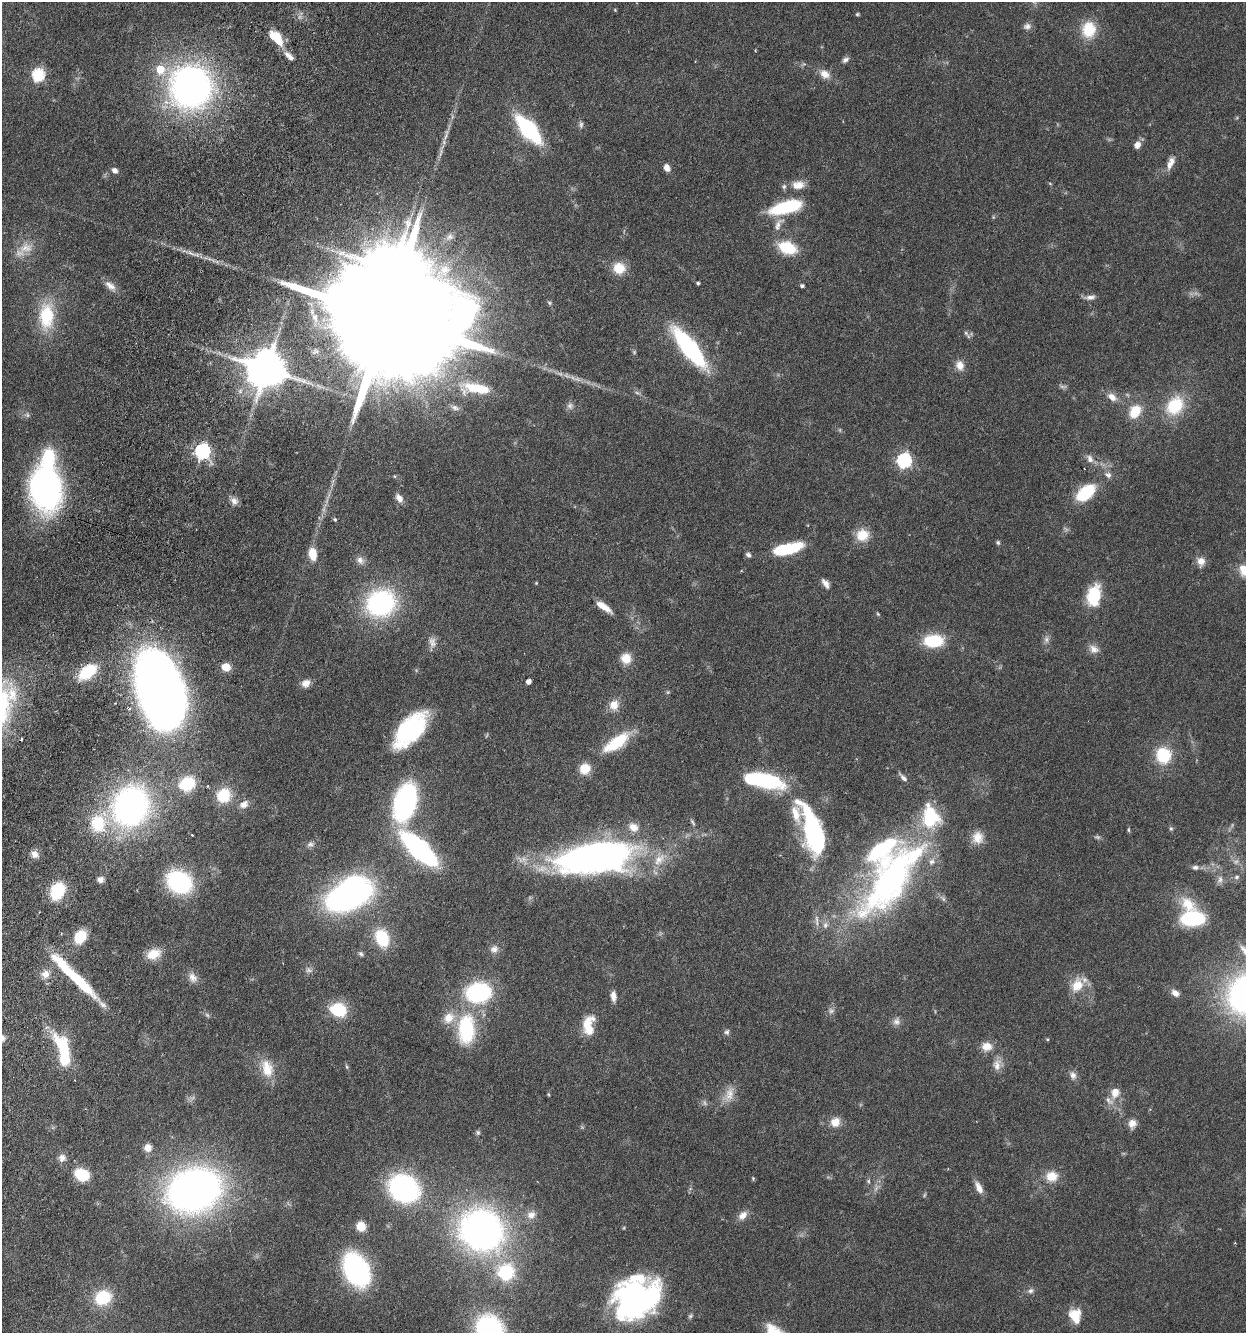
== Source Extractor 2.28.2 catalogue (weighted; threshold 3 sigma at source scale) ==
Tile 7 of 4 x 4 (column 3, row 2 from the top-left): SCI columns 2806-4049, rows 2697-4027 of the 5510 x 5381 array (HDU 1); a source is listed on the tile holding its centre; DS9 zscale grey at full resolution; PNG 1248 x 1335 px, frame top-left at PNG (2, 2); no overlay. Shown black and unused: <1% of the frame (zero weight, under 3 of 6 exposures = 4% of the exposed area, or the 3 px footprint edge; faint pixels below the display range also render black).
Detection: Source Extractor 2.28.2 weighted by HDU 2 'WHT'; one run over the whole footprint, this tile lists its part. Background 0.0651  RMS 0.0032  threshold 0.0132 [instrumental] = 3 sigma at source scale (4.09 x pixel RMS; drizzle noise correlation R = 1.36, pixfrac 0.8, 0.05/0.05 arcsec/px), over >= 5 px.
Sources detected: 198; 9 too faint to see at this stretch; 7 inside a brighter object's white glare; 1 long thin detection or spike segment (spike, bleed or trail) — not listed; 11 inside a brighter listed object's ellipse — not listed separately; the other 170 listed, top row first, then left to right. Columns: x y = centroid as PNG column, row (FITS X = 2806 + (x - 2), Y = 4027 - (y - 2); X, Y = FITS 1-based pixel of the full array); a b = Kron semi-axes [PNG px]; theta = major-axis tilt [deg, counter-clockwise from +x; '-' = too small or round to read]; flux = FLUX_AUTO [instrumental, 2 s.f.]
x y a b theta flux
615 10 4 3 - 0.27
857 14 5 4 - 0.37
1027 26 11 8 8 1.4
1089 29 17 15 82 9.9
276 37 17 9 -46 8.9
289 56 16 7 -42 2.4
845 60 9 6 33 1
160 69 7 7 - 7.8
825 74 13 10 -30 2.9
38 75 6 6 - 39
191 87 32 31 - 150
581 125 10 6 -85 0.88
528 129 23 10 -49 46
446 136 16 4 63 1.5
1137 145 8 7 - 2
1170 163 17 8 68 2.4
667 168 8 6 -66 2.1
115 170 7 6 - 1.4
1050 183 5 3 - 0.29
798 185 17 12 3 3.4
785 207 38 13 14 17
778 224 22 9 61 2.8
450 237 11 9 42 1.6
26 248 22 14 17 5.1
787 248 16 10 -21 13
619 268 12 12 - 6.5
698 283 4 3 - 0.51
110 286 17 9 -42 2.4
802 286 4 3 - 0.72
1090 297 14 6 7 1.5
549 303 7 5 -49 0.56
46 316 36 19 88 15
387 317 72 21 -20 24000
966 333 7 6 - 0.79
689 348 30 10 -52 64
960 365 13 10 -71 2.7
266 369 11 10 - 1100
474 388 30 13 -3 12
637 393 7 4 -19 0.55
1112 397 13 8 -37 2.6
570 406 9 9 - 1.2
1175 406 25 19 51 13
455 408 13 7 -21 1.4
1135 411 16 12 56 7.1
27 415 8 5 -69 0.75
202 451 7 6 - 73
1090 459 13 8 -60 1.9
904 460 7 6 - 62
1108 475 10 8 -39 1.4
394 476 5 3 - 0.29
46 489 33 24 -81 100
1086 492 22 12 40 14
399 498 11 7 -58 2
234 501 10 9 - 1.7
335 519 5 4 - 0.41
862 535 14 13 - 6.2
998 543 6 5 - 0.49
788 549 31 10 13 16
313 554 15 9 -82 4.5
748 555 7 5 -39 0.78
360 560 12 9 -42 1.8
1201 561 12 10 -82 2.4
1245 570 14 13 - 5.4
536 583 4 4 - 0.26
826 583 12 6 -51 1.7
1094 596 19 12 77 15
381 603 21 18 23 59
603 607 18 6 -35 4.1
878 614 6 4 -45 0.36
1046 639 8 7 - 1.1
934 641 20 12 2 14
432 642 17 8 -83 1.9
1094 649 14 10 -37 2.2
626 658 11 11 - 4.4
226 667 8 7 - 4.9
87 672 15 9 37 16
529 681 4 4 - 1.6
306 683 11 9 31 2.3
160 691 66 38 -72 300
668 692 5 5 - 0.42
614 705 12 11 - 3.5
410 730 38 19 48 35
617 742 36 13 35 12
1163 755 19 18 - 11
585 769 11 10 - 5.3
903 777 14 5 -47 1.2
767 780 37 16 -19 25
187 784 13 11 29 16
224 795 13 11 58 11
405 802 24 14 74 81
244 804 12 9 31 2.1
131 806 34 29 67 110
796 814 88 32 -70 22
693 822 10 5 -57 0.67
98 824 26 21 -72 14
633 827 12 10 -31 3.2
1171 829 6 5 - 0.53
1129 830 7 3 -89 0.43
192 835 3 2 - 0.26
977 837 16 14 84 4
310 844 10 7 1 1
419 849 28 11 -43 83
34 854 10 9 - 2.1
595 857 74 28 7 150
1195 867 9 6 -6 1.1
1237 877 7 6 - 0.95
100 880 7 6 - 1.5
890 880 119 42 55 96
1220 880 13 8 78 1.7
179 882 20 16 -29 41
57 891 11 9 68 24
349 895 30 15 20 130
943 899 7 5 -60 0.67
1188 904 24 17 -44 8
1192 919 22 14 3 23
817 920 18 4 -88 1.3
80 936 12 9 54 11
382 938 17 12 -70 14
494 949 11 10 - 1.9
153 954 18 12 21 5
361 954 8 5 -33 0.71
45 974 11 11 - 2.7
75 977 68 9 -44 23
193 977 14 10 -59 2.2
1077 985 20 15 65 6.2
478 992 19 15 8 42
1175 993 11 7 -38 1.7
613 996 12 6 -85 2
338 1010 17 14 -16 12
831 1011 8 7 - 1
449 1018 18 14 41 5
896 1021 11 9 62 1.5
587 1024 27 12 59 5.8
466 1029 29 17 -89 25
727 1032 8 7 - 0.8
1047 1039 4 3 - 0.29
987 1046 13 11 8 3.3
64 1051 48 15 -68 16
997 1065 16 10 83 2.7
347 1067 6 3 -71 0.4
267 1069 25 15 -73 6.8
1073 1075 11 9 -66 1.6
1115 1093 14 12 78 3.4
548 1094 4 3 - 0.28
729 1094 24 12 69 4.1
835 1122 11 10 - 3.6
1132 1123 11 9 73 2.3
478 1133 7 5 -89 0.57
148 1148 8 8 - 2.7
62 1158 10 10 - 1.7
82 1175 13 10 -25 11
1052 1176 14 13 - 5.1
753 1178 5 4 - 0.33
868 1181 5 5 - 0.51
404 1188 22 18 -30 68
979 1188 15 7 -65 2.6
194 1190 38 29 19 200
924 1195 6 4 87 0.42
531 1215 13 11 27 2.5
743 1215 14 9 42 2.4
361 1226 9 8 - 4.5
481 1231 37 33 -32 130
356 1270 24 16 -62 69
506 1272 17 16 - 19
1030 1291 9 7 24 1
103 1297 11 10 - 19
636 1298 41 32 33 87
1075 1315 15 12 -75 6.1
690 1316 7 5 67 0.57
490 1329 21 18 -51 60
Isophote crosses this tile's border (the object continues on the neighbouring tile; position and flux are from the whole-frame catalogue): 2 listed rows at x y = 1245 570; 490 1329